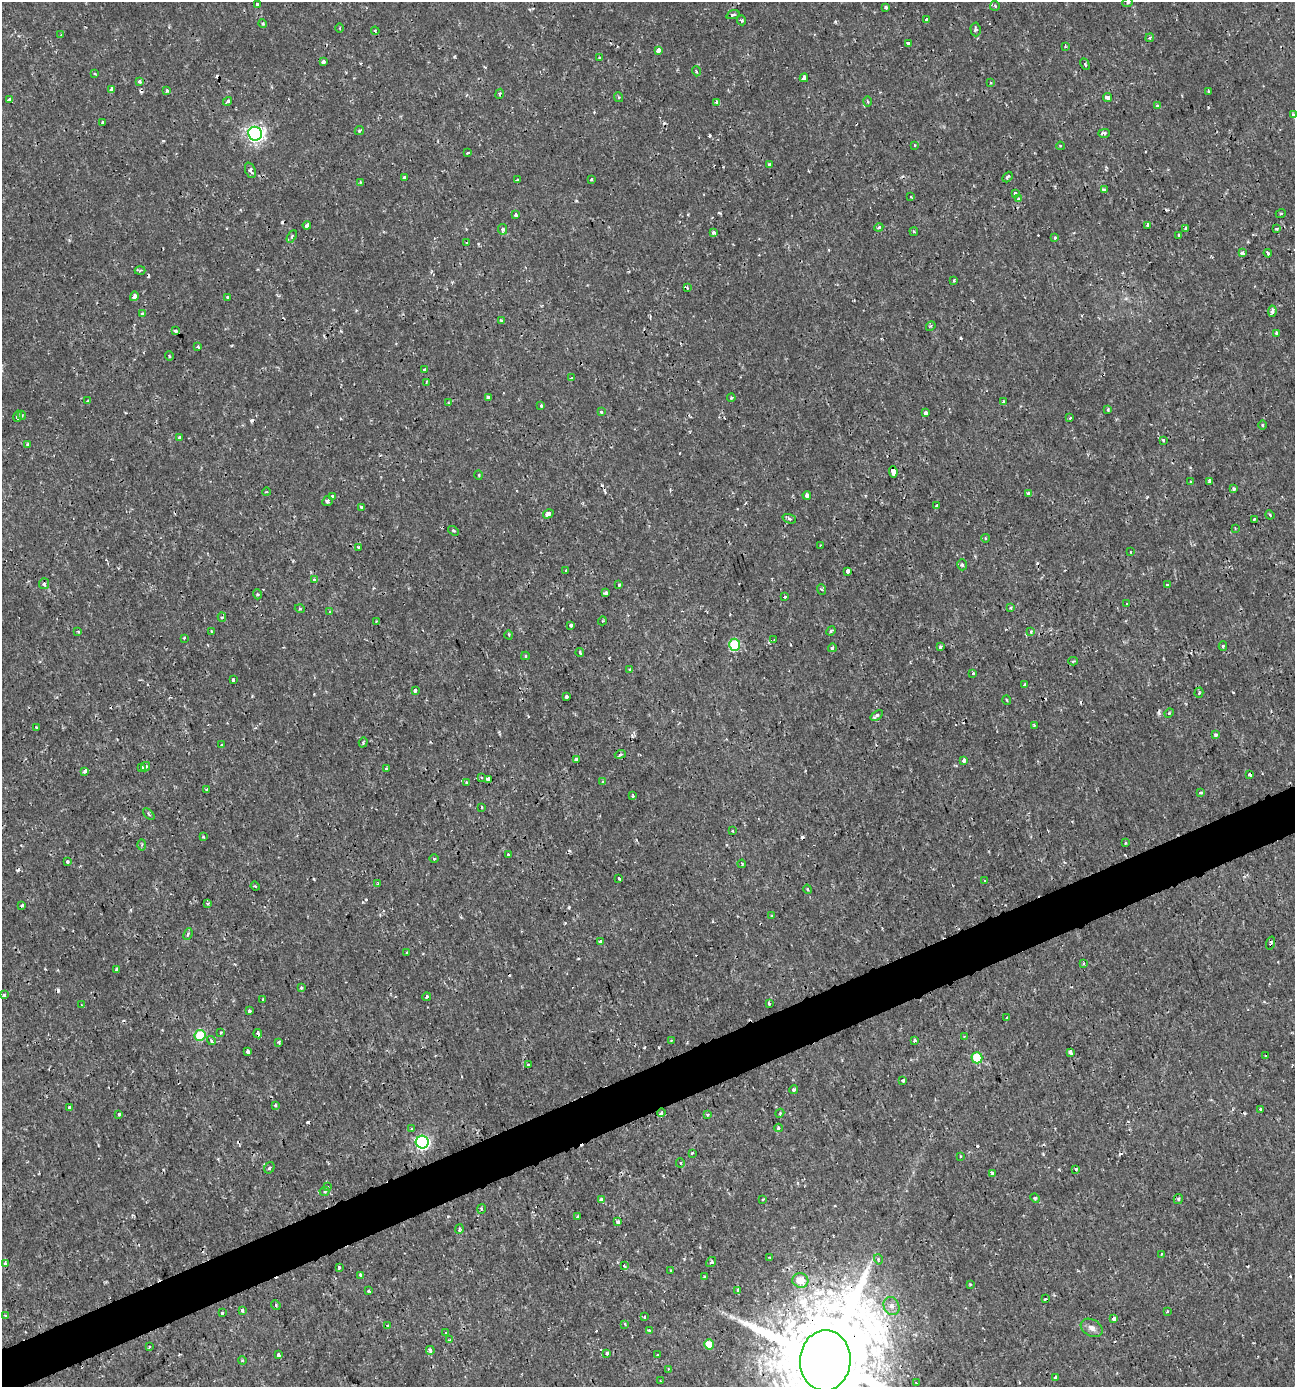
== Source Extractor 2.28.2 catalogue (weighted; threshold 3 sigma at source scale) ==
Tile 7 of 4 x 4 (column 3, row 2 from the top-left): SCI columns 2721-4013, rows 2770-4154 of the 5388 x 5543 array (HDU 1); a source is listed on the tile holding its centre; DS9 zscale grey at full resolution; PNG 1297 x 1389 px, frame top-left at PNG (2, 2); each listed source drawn as its Kron ellipse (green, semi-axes under 4 px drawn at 4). Shown black and unused: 3% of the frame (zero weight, under 2 of 3 exposures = <1% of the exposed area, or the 3 px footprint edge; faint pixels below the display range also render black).
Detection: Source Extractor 2.28.2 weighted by HDU 2 'WHT'; one run over the whole footprint, this tile lists its part. Background 0.00175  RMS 0.001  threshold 0.00458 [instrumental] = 3 sigma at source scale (4.5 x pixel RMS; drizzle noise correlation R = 1.50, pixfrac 1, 0.0396/0.0396 arcsec/px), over >= 5 px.
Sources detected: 336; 35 cosmic-ray / hot-pixel residue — neither listed nor drawn; the other 301 listed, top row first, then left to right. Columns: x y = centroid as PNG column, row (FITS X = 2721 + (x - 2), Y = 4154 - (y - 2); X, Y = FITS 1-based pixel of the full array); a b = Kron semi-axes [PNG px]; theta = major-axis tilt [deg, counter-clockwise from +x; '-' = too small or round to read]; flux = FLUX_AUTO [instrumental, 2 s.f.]
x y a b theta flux
1128 2 5 3 - 0.12
257 4 4 3 - 0.35
995 6 5 5 - 0.15
886 8 3 3 - 0.39
733 15 7 4 18 0.25
927 19 4 3 - 0.3
742 20 5 4 - 0.18
263 23 4 4 - 0.15
340 28 5 3 - 0.12
975 29 7 5 -86 0.26
375 31 4 3 - 0.14
61 35 3 3 - 0.075
1150 38 4 4 - 0.19
908 44 4 3 - 0.47
1065 47 3 3 - 0.14
658 50 4 3 - 1.1
600 58 4 2 - 0.1
323 62 4 3 - 0.81
1085 64 6 4 -62 0.25
696 71 5 3 - 0.12
95 73 4 2 - 0.094
804 78 4 3 - 0.6
140 81 3 3 - 0.84
991 83 3 3 - 0.19
112 89 4 4 - 0.82
167 90 3 3 - 0.21
1209 91 3 3 - 0.24
500 94 5 4 - 0.14
618 97 5 3 - 0.12
1108 98 4 4 - 0.71
10 99 4 3 - 0.52
227 101 5 3 - 0.27
717 102 4 3 - 0.54
868 102 5 3 - 0.15
1158 106 4 3 - 0.21
1293 114 4 4 - 0.1
103 123 3 3 - 0.45
359 130 5 3 - 0.17
1104 133 6 4 0 0.3
255 134 7 7 - 35
915 145 3 3 - 0.15
1060 146 4 3 - 0.14
468 153 4 3 - 0.11
769 164 3 3 - 0.25
250 170 8 5 -69 0.32
404 177 3 3 - 0.28
1007 177 6 4 51 0.17
591 179 3 3 - 0.18
517 180 3 3 - 0.15
360 182 2 2 - 0.099
1104 190 4 3 - 0.27
1015 193 4 4 - 0.28
911 197 3 2 - 0.082
1019 198 3 2 - 0.092
1281 213 5 3 - 0.11
516 215 4 3 - 0.49
307 225 4 3 - 0.48
1148 225 4 3 - 0.32
879 227 4 3 - 0.19
503 229 5 4 - 0.35
1186 229 3 3 - 0.15
1277 229 3 3 - 0.13
914 231 4 3 - 0.15
713 233 4 4 - 0.33
1179 235 3 3 - 0.18
292 236 7 3 61 0.13
1055 238 3 3 - 0.29
467 242 3 2 - 0.13
1242 253 4 3 - 0.3
1268 253 4 3 - 0.67
140 271 5 3 - 0.15
954 280 3 3 - 0.14
687 287 4 3 - 0.18
134 296 5 3 - 0.7
228 297 4 3 - 0.29
1272 311 5 4 - 0.45
142 314 4 3 - 0.16
501 320 4 3 - 0.19
931 326 5 4 - 0.15
176 331 3 3 - 0.17
1276 333 4 3 - 0.22
198 347 3 3 - 0.11
169 356 5 3 - 0.11
424 370 3 3 - 0.37
571 378 3 2 - 0.19
426 383 4 3 - 0.13
488 398 4 3 - 0.83
731 398 4 4 - 0.12
88 401 4 3 - 0.086
1003 402 3 3 - 0.18
448 403 3 2 - 0.18
541 405 3 3 - 0.24
1108 410 3 3 - 0.15
601 412 3 3 - 0.24
926 413 4 3 - 0.65
22 415 5 4 - 0.14
18 416 6 3 77 0.27
1070 418 3 2 - 0.19
1262 425 5 3 - 0.1
179 438 4 4 - 0.22
1163 440 3 3 - 0.22
27 444 3 3 - 0.31
893 472 6 4 -82 0.83
479 475 5 3 - 0.092
1191 482 3 3 - 0.14
1209 482 4 3 - 0.49
1234 489 4 4 - 0.15
266 492 4 3 - 0.099
1028 493 3 3 - 0.29
807 495 4 3 - 0.51
332 496 4 3 - 0.38
327 501 5 5 - 0.23
937 506 3 3 - 0.91
361 507 3 3 - 0.26
548 514 5 3 - 0.54
1270 515 5 3 - 0.11
789 519 7 4 -20 0.2
1254 519 3 2 - 0.11
1235 528 4 3 - 0.082
453 531 6 4 -33 0.15
985 538 4 3 - 0.09
820 546 3 2 - 0.087
358 547 3 3 - 0.14
1131 552 3 2 - 0.089
962 565 5 4 - 0.2
566 571 3 2 - 0.22
848 571 4 3 - 0.78
315 580 4 3 - 0.54
44 584 5 5 - 0.33
619 584 3 3 - 0.26
1167 585 3 3 - 0.14
821 589 5 3 - 0.13
606 593 4 3 - 0.33
257 594 5 3 - 0.13
785 597 3 3 - 0.29
1127 603 4 3 - 0.11
1010 608 4 3 - 0.12
300 609 5 3 - 0.1
330 612 4 2 - 0.1
222 617 5 4 - 0.2
376 621 3 2 - 0.091
602 621 4 3 - 0.091
571 625 3 3 - 0.56
78 631 4 3 - 0.13
211 631 3 3 - 0.1
831 631 5 4 - 0.15
1031 631 3 3 - 0.6
509 635 4 3 - 0.089
184 638 3 3 - 0.11
774 640 4 3 - 0.12
735 645 6 5 - 8.6
1223 646 4 4 - 0.15
940 647 4 3 - 0.29
832 648 4 3 - 0.22
580 652 4 3 - 0.15
525 656 4 3 - 0.11
1073 661 5 3 - 0.15
630 669 4 3 - 0.09
973 673 3 2 - 0.12
233 680 3 3 - 0.39
1025 685 3 3 - 0.2
415 690 4 3 - 0.3
1199 693 5 4 - 0.15
566 697 3 3 - 0.68
1007 700 4 3 - 0.088
1169 713 5 4 - 0.13
877 715 7 4 36 0.27
1034 725 3 3 - 0.11
36 727 4 3 - 0.14
1216 735 4 3 - 0.25
363 742 5 4 - 0.13
222 745 3 2 - 0.11
620 754 5 4 - 0.2
576 759 4 3 - 0.2
963 760 4 3 - 0.39
142 767 4 3 - 0.22
145 767 5 4 - 0.18
386 769 3 3 - 0.18
85 771 4 3 - 0.39
1250 774 4 4 - 0.31
481 778 3 3 - 0.26
488 779 4 4 - 1.3
466 782 4 3 - 0.13
603 782 4 4 - 0.14
206 789 3 3 - 0.18
1200 793 4 3 - 0.48
633 796 3 3 - 0.17
481 807 3 2 - 0.12
149 814 7 2 -46 0.11
733 830 3 3 - 0.21
203 837 3 2 - 0.13
1125 843 3 2 - 0.091
142 845 5 3 - 0.14
508 854 3 3 - 0.13
434 859 5 3 - 0.11
67 862 3 3 - 0.22
742 864 4 3 - 0.09
619 878 4 3 - 0.32
985 881 4 3 - 0.15
378 884 3 3 - 0.12
255 886 4 3 - 0.11
808 889 5 3 - 0.15
208 903 4 3 - 0.16
22 905 3 3 - 0.34
771 916 3 2 - 0.078
188 934 6 4 67 0.26
600 941 3 3 - 0.76
1271 943 7 4 74 0.21
407 952 3 2 - 0.12
1083 964 3 3 - 0.14
117 969 4 3 - 0.46
301 987 4 3 - 0.14
4 995 3 3 - 0.29
427 997 4 3 - 0.19
263 1000 3 2 - 0.15
769 1004 3 3 - 0.27
82 1005 3 3 - 0.091
249 1011 4 3 - 0.24
1006 1017 3 2 - 0.11
220 1032 3 3 - 0.34
258 1034 4 3 - 0.62
200 1035 5 5 - 5.1
964 1036 4 2 - 0.078
671 1040 3 2 - 0.11
914 1040 3 3 - 0.23
211 1041 5 3 - 0.24
279 1042 3 3 - 0.16
248 1051 4 3 - 0.51
1070 1052 4 3 - 0.74
1266 1056 3 2 - 0.096
977 1058 5 5 - 4.1
529 1065 4 3 - 0.35
903 1080 3 3 - 0.29
793 1090 4 4 - 0.18
275 1105 4 3 - 0.12
70 1107 3 3 - 0.13
1260 1109 3 3 - 0.23
662 1113 4 3 - 1.5
780 1113 4 3 - 0.1
119 1114 3 3 - 0.18
707 1115 4 3 - 0.12
778 1128 4 3 - 0.28
412 1129 3 3 - 0.15
422 1142 6 6 - 22
692 1153 3 3 - 0.18
960 1157 3 2 - 0.097
680 1163 4 4 - 0.14
269 1168 6 5 - 0.19
1076 1169 3 3 - 0.13
993 1173 4 4 - 0.27
327 1187 3 3 - 0.17
324 1191 5 4 - 0.16
1035 1198 5 4 - 0.14
763 1199 3 2 - 0.084
1178 1199 5 4 - 0.15
601 1200 3 3 - 1.7
481 1209 5 3 - 0.11
577 1216 3 2 - 0.14
618 1222 3 3 - 0.64
459 1229 5 3 - 0.15
1161 1254 3 2 - 0.096
770 1257 3 2 - 0.11
878 1259 5 3 - 0.1
711 1262 5 4 - 0.19
6 1264 3 3 - 0.76
624 1266 4 3 - 0.45
339 1267 3 3 - 0.21
671 1271 3 2 - 0.13
361 1275 3 3 - 0.25
705 1276 3 2 - 0.13
800 1280 8 7 - 1.7
970 1284 3 3 - 0.095
368 1291 3 3 - 0.22
737 1291 4 3 - 0.42
1046 1299 3 3 - 0.22
276 1305 5 4 - 0.16
891 1306 9 7 -63 0.49
242 1310 3 3 - 1.4
1167 1311 3 3 - 0.17
222 1313 3 3 - 0.41
5 1316 4 3 - 0.14
644 1317 4 2 - 0.15
1114 1319 3 3 - 0.49
625 1324 3 3 - 0.14
387 1326 3 3 - 0.13
1092 1328 12 8 -30 0.53
649 1331 3 3 - 0.42
445 1333 4 2 - 0.075
450 1340 3 3 - 0.14
709 1344 5 5 - 1.6
149 1347 3 3 - 0.17
430 1350 4 3 - 0.37
607 1353 3 3 - 0.67
657 1354 4 3 - 0.15
278 1355 3 3 - 0.26
242 1360 4 3 - 0.1
825 1360 30 25 86 2700
668 1369 3 3 - 0.088
1055 1378 3 3 - 0.7
660 1381 2 2 - 0.077
917 1383 3 2 - 0.19
Overlapping masked pixels (flux is a lower limit): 5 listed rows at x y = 1250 774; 1271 943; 258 1034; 662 1113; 825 1360
Isophote crosses this tile's border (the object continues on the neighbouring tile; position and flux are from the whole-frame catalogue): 1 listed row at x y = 825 1360
Unlisted compact peaks at least as high as the median listed source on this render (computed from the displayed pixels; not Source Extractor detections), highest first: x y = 710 135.